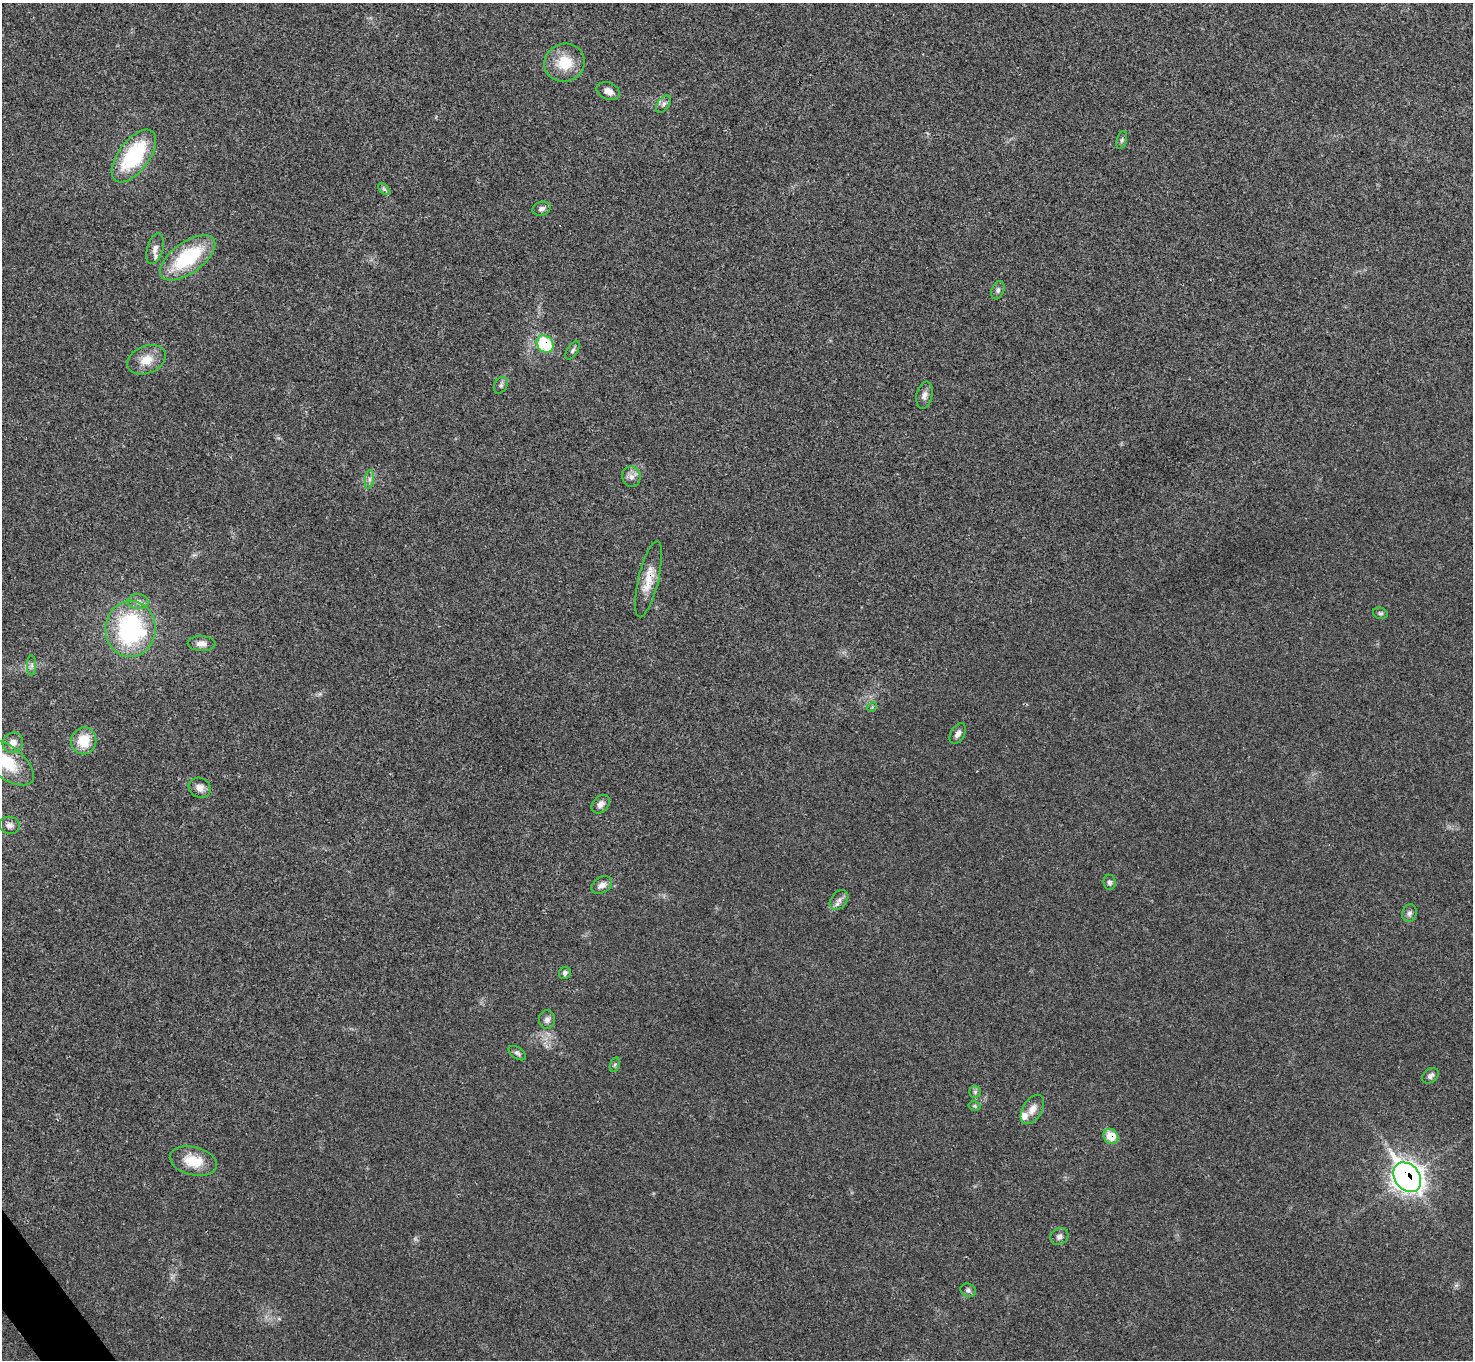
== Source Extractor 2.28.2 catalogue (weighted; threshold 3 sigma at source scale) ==
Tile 7 of 4 x 4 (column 3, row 2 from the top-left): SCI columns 2947-4417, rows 2875-4232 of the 5894 x 5887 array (HDU 1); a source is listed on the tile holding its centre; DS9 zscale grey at full resolution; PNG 1475 x 1362 px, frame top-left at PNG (2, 3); each listed source drawn as its Kron ellipse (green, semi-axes under 4 px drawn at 4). Shown black and unused: <1% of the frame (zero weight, under 3 of 4 exposures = <1% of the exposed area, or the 3 px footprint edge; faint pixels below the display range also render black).
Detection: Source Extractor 2.28.2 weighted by HDU 2 'WHT'; one run over the whole footprint, this tile lists its part. Background 0.0218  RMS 0.0043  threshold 0.0196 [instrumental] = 3 sigma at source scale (4.5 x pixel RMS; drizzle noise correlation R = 1.50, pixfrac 1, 0.05/0.05 arcsec/px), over >= 5 px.
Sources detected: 49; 1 inside a brighter listed object's ellipse — not listed separately; the other 48 listed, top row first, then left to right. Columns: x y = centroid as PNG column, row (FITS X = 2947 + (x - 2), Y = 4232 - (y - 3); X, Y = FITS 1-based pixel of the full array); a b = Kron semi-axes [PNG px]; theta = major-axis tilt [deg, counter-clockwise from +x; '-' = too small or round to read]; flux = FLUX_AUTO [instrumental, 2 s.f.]
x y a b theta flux
565 63 20 19 - 12
608 91 12 8 -22 3
663 104 10 6 53 1.4
1122 140 9 5 76 0.9
134 156 31 15 53 33
384 189 7 4 -44 0.8
542 209 9 6 18 1.5
155 249 16 8 74 2.7
188 258 32 15 36 32
998 290 9 6 68 1.3
545 344 9 7 -46 24
573 350 10 5 56 1.1
146 360 20 13 23 7.1
501 385 9 6 62 1.2
924 395 14 8 78 2.3
631 477 10 9 - 2.3
369 479 9 4 82 1.4
649 579 39 10 77 8
138 602 10 7 -5 2.2
1380 613 7 5 -14 0.88
130 629 28 25 89 62
202 643 14 7 -1 2.9
32 665 10 4 90 1.2
872 707 5 4 - 0.53
958 734 11 7 61 1.9
84 741 13 12 - 11
13 743 10 10 - 3.2
6 762 32 16 -37 17
200 788 11 9 -27 3
601 804 10 7 47 2.3
10 825 10 8 -11 2.1
1109 882 7 6 - 1.3
602 885 11 7 30 2.6
839 900 11 8 51 2.1
1409 913 9 7 72 1.5
565 973 6 5 - 1.3
547 1020 9 8 - 2
517 1053 10 5 -35 1.1
615 1065 7 4 70 0.72
1430 1076 9 6 40 1.6
975 1092 6 6 - 0.88
975 1106 6 4 -12 0.65
1032 1109 16 9 59 3.7
1111 1136 8 7 - 8.9
193 1161 24 14 -14 11
1407 1177 16 12 -52 330
1059 1236 9 8 - 1.9
968 1290 8 6 -25 1.3
Overlapping masked pixels (flux is a lower limit): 4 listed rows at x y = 545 344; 649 579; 1111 1136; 1407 1177
Isophote crosses this tile's border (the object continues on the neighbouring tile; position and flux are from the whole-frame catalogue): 1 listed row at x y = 6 762